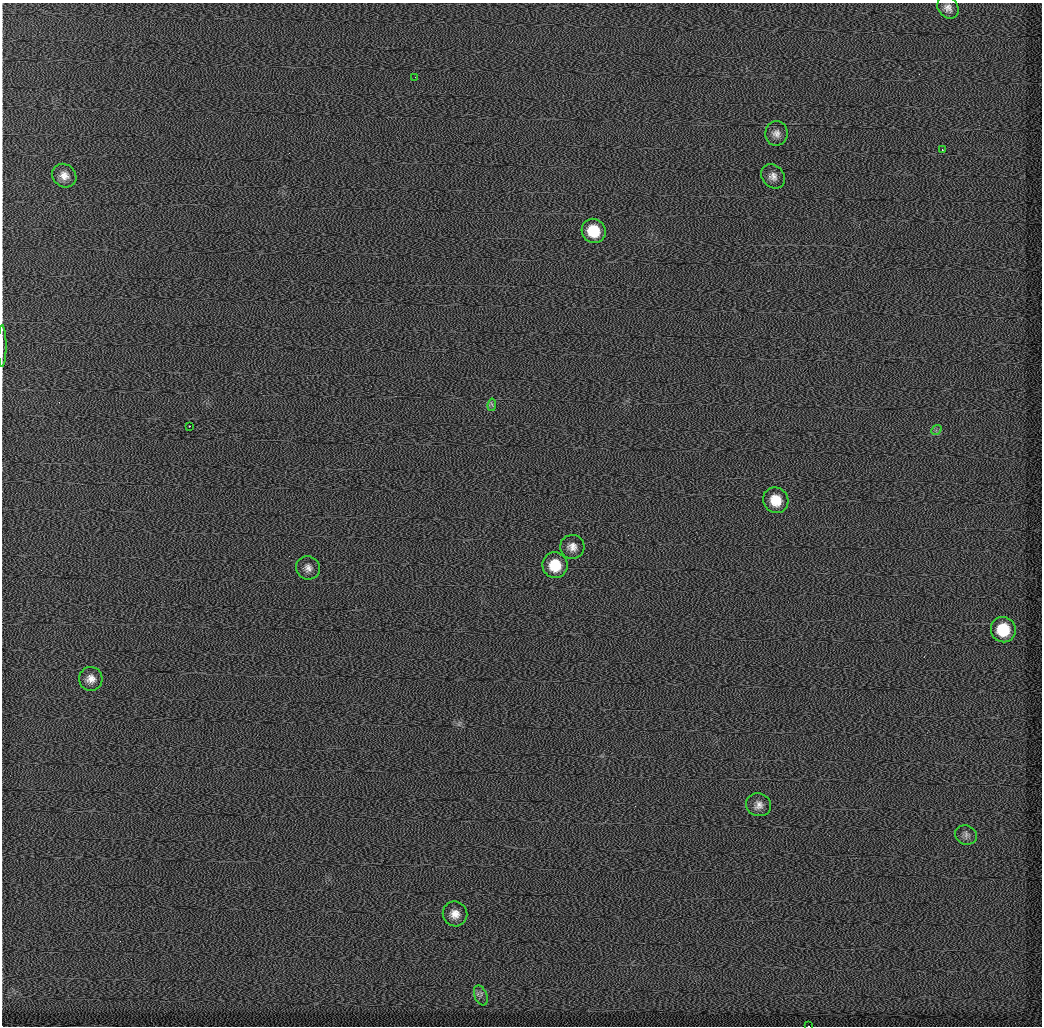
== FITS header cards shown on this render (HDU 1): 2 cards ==
NAXIS1  =                 2080 / [pixels]
NAXIS2  =                 2048 / [pixels]

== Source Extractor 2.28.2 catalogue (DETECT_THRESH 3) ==
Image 2080 x 2048 px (HDU 1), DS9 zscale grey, zoomed out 1/2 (1 PNG px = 2 x 2 image px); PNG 1044 x 1028 px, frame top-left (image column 1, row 2047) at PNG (2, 3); each listed source drawn as its Kron ellipse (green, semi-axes under 4 px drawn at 4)
Background 831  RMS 13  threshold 39.9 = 3 sigma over >= 5 px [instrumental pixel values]
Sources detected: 30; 8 cannot appear on this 1/2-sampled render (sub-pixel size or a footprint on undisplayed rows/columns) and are neither listed nor drawn; the other 22 listed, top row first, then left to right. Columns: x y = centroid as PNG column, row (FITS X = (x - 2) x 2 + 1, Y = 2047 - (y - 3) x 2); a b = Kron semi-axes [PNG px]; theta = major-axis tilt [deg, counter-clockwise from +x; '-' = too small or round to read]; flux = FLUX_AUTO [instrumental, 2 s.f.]
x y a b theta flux
948 7 12 9 -53 21000
415 77 2 1 - 860
776 133 12 11 - 23000
942 150 2 2 - 1600
64 176 13 11 -39 31000
773 176 13 10 -44 24000
594 231 12 11 - 100000
2 346 21 1 90 8400
492 405 6 3 82 5900
189 426 2 2 - 4100
936 430 5 2 - 2400
776 500 13 12 - 69000
572 547 12 12 - 29000
555 565 13 12 - 91000
308 568 12 11 - 23000
1003 630 13 12 - 120000
91 679 12 12 - 29000
759 805 12 11 - 25000
966 835 11 9 -22 16000
455 914 12 12 - 34000
481 995 10 6 -69 13000
808 1026 2 1 - 9400
At the frame edge (FLAGS 8, measured only in part): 2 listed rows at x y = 2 346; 808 1026
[8 sub-pixel or undisplayed-footprint detections neither listed nor drawn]